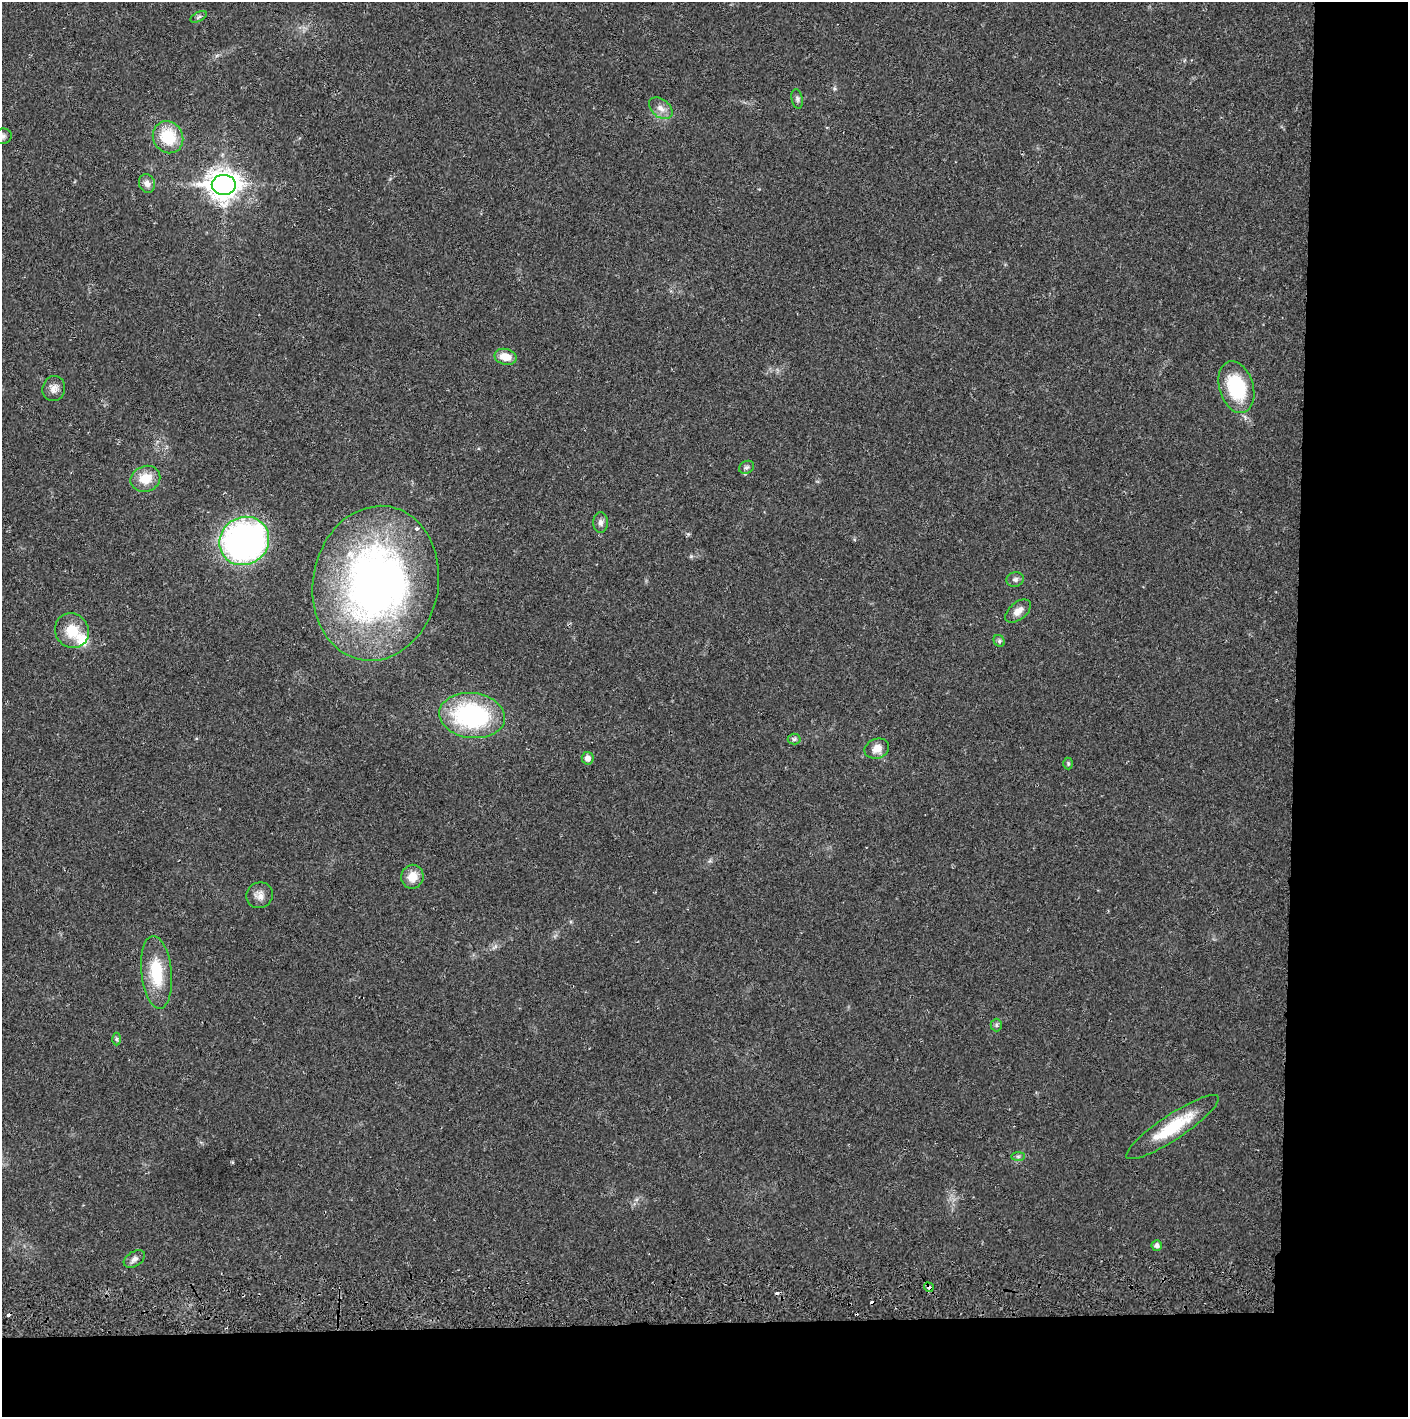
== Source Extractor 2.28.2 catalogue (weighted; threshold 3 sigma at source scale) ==
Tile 9 of 3 x 3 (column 3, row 3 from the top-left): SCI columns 2818-4223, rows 57-1471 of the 4230 x 4359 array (HDU 1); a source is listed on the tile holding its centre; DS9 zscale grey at full resolution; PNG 1410 x 1419 px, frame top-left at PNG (2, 2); each listed source drawn as its Kron ellipse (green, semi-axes under 4 px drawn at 4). Shown black and unused: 14% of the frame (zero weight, under 2 of 3 exposures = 3% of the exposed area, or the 3 px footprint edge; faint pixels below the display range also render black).
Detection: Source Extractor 2.28.2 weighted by HDU 2 'WHT'; one run over the whole footprint, this tile lists its part. Background 0.0216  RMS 0.0034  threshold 0.0155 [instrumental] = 3 sigma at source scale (4.5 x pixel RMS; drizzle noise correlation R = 1.50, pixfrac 1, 0.05/0.05 arcsec/px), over >= 5 px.
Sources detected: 40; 4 cosmic-ray / hot-pixel residue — neither listed nor drawn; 2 inside a brighter listed object's ellipse — not listed separately; the other 34 listed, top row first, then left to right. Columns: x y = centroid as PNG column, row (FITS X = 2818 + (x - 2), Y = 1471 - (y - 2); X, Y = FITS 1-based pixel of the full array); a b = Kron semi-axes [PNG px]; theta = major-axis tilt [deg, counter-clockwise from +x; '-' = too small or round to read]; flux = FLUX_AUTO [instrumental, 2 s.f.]
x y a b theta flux
199 17 9 4 27 0.78
797 99 10 5 -79 0.91
661 108 13 8 -40 2.6
3 136 9 7 7 1.1
168 137 16 15 - 13
147 183 9 8 - 1.7
224 185 12 10 0 440
505 357 11 7 -12 4.9
1236 387 26 17 -73 22
54 388 13 11 72 2.3
747 467 8 6 29 0.84
145 479 15 12 21 6.4
600 523 10 7 89 1.4
244 541 25 23 35 120
1015 579 9 7 17 1.2
376 583 78 62 79 180
1018 611 15 8 39 2.6
72 631 18 16 -53 7.8
999 641 6 5 - 0.71
472 716 33 22 -7 47
794 739 6 5 - 0.69
877 749 12 9 21 3.3
588 758 6 6 - 2
1068 764 6 5 - 0.52
412 877 12 11 - 4.7
260 895 13 12 - 2.6
156 972 36 15 -84 15
996 1025 6 5 - 0.7
117 1039 6 4 -90 0.57
1172 1127 55 12 34 17
1018 1156 7 4 0 0.62
1157 1246 5 5 - 1.2
134 1259 12 7 32 1.5
929 1287 5 4 - 1.9
Overlapping masked pixels (flux is a lower limit): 1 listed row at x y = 929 1287
Isophote crosses this tile's border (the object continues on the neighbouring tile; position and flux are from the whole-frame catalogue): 1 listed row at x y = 3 136